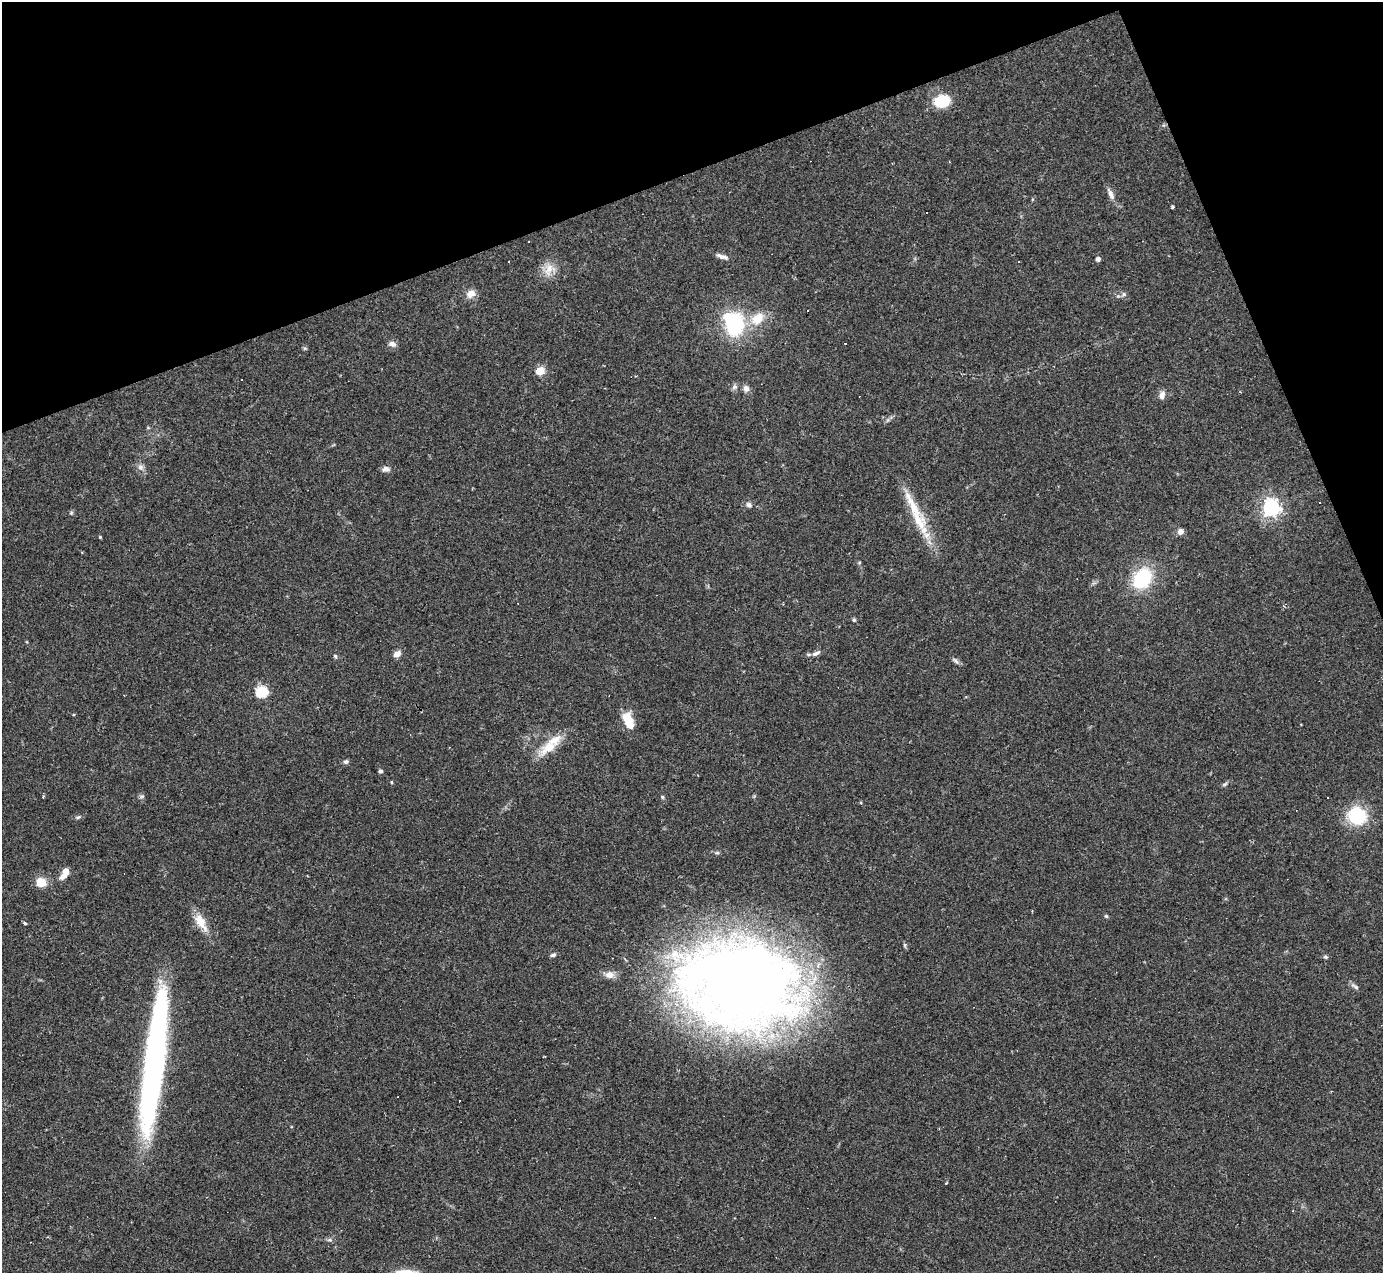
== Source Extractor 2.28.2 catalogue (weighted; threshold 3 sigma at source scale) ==
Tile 3 of 4 x 4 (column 3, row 1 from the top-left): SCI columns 2761-4141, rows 4090-5360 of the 5521 x 5508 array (HDU 1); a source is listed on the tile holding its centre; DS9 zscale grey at full resolution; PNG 1385 x 1275 px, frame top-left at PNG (2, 2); no overlay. Shown black and unused: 19% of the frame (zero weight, under 2 of 3 exposures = <1% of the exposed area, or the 3 px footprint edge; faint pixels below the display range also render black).
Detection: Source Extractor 2.28.2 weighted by HDU 2 'WHT'; one run over the whole footprint, this tile lists its part. Background 0.0849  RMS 0.0059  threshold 0.0267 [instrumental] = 3 sigma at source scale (4.5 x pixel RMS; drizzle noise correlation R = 1.50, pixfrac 1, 0.05/0.05 arcsec/px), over >= 5 px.
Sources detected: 76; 2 inside a brighter object's white glare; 10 cosmic-ray / hot-pixel residue — not listed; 4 inside a brighter listed object's ellipse — not listed separately; the other 60 listed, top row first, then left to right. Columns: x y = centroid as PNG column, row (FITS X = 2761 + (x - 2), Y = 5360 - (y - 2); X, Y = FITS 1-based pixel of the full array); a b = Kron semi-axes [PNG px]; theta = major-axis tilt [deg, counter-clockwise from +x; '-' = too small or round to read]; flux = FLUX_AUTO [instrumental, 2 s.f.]
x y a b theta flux
942 101 12 9 13 26
1111 194 16 6 -66 3.7
1172 207 3 3 - 1.1
722 256 15 5 -19 2.7
1098 259 4 4 - 2.2
1018 261 3 3 - 12
549 269 20 10 73 7.2
471 294 13 10 32 4.3
1124 294 7 5 38 1.4
807 311 3 3 - 1.4
757 318 17 12 42 12
735 324 19 13 77 52
392 344 9 6 -19 2.7
540 371 7 6 - 9.8
734 387 8 6 22 1.6
746 388 9 8 - 2.5
1162 395 10 7 81 3.1
140 467 9 8 - 2.3
385 469 8 6 -11 2.6
1320 502 3 3 - 3.3
749 505 8 6 -26 1.8
1271 507 6 6 - 230
71 513 5 5 - 0.86
918 520 45 15 -59 22
1180 531 7 7 - 2.8
100 537 3 3 - 0.59
859 563 5 3 - 0.59
1142 578 24 18 56 34
854 620 5 4 - 0.82
816 653 14 6 25 2.7
397 654 10 7 35 3.1
335 656 6 4 -60 0.91
955 660 12 4 -41 1.6
262 692 6 5 - 60
74 715 4 3 - 0.54
627 717 14 12 -35 8.4
549 747 28 14 35 14
346 761 6 5 - 1.5
380 771 5 5 - 1.3
391 782 3 3 - 0.62
1225 784 8 4 36 1.1
141 796 8 4 9 1
43 797 4 3 - 0.69
662 797 5 4 - 0.77
1357 816 18 16 -26 33
78 817 8 5 16 1.2
65 871 11 7 83 4.3
41 882 10 9 - 9.5
1106 916 5 4 - 0.75
201 922 24 10 -58 9.5
25 923 4 3 - 2.2
553 955 7 5 18 1.6
1325 957 6 5 - 0.97
609 975 13 9 -1 4.3
741 985 130 87 -9 660
1355 986 14 4 -34 1.8
154 1070 126 19 82 210
1293 1211 3 2 - 0.38
654 1217 3 2 - 0.63
330 1240 7 5 -11 1.3